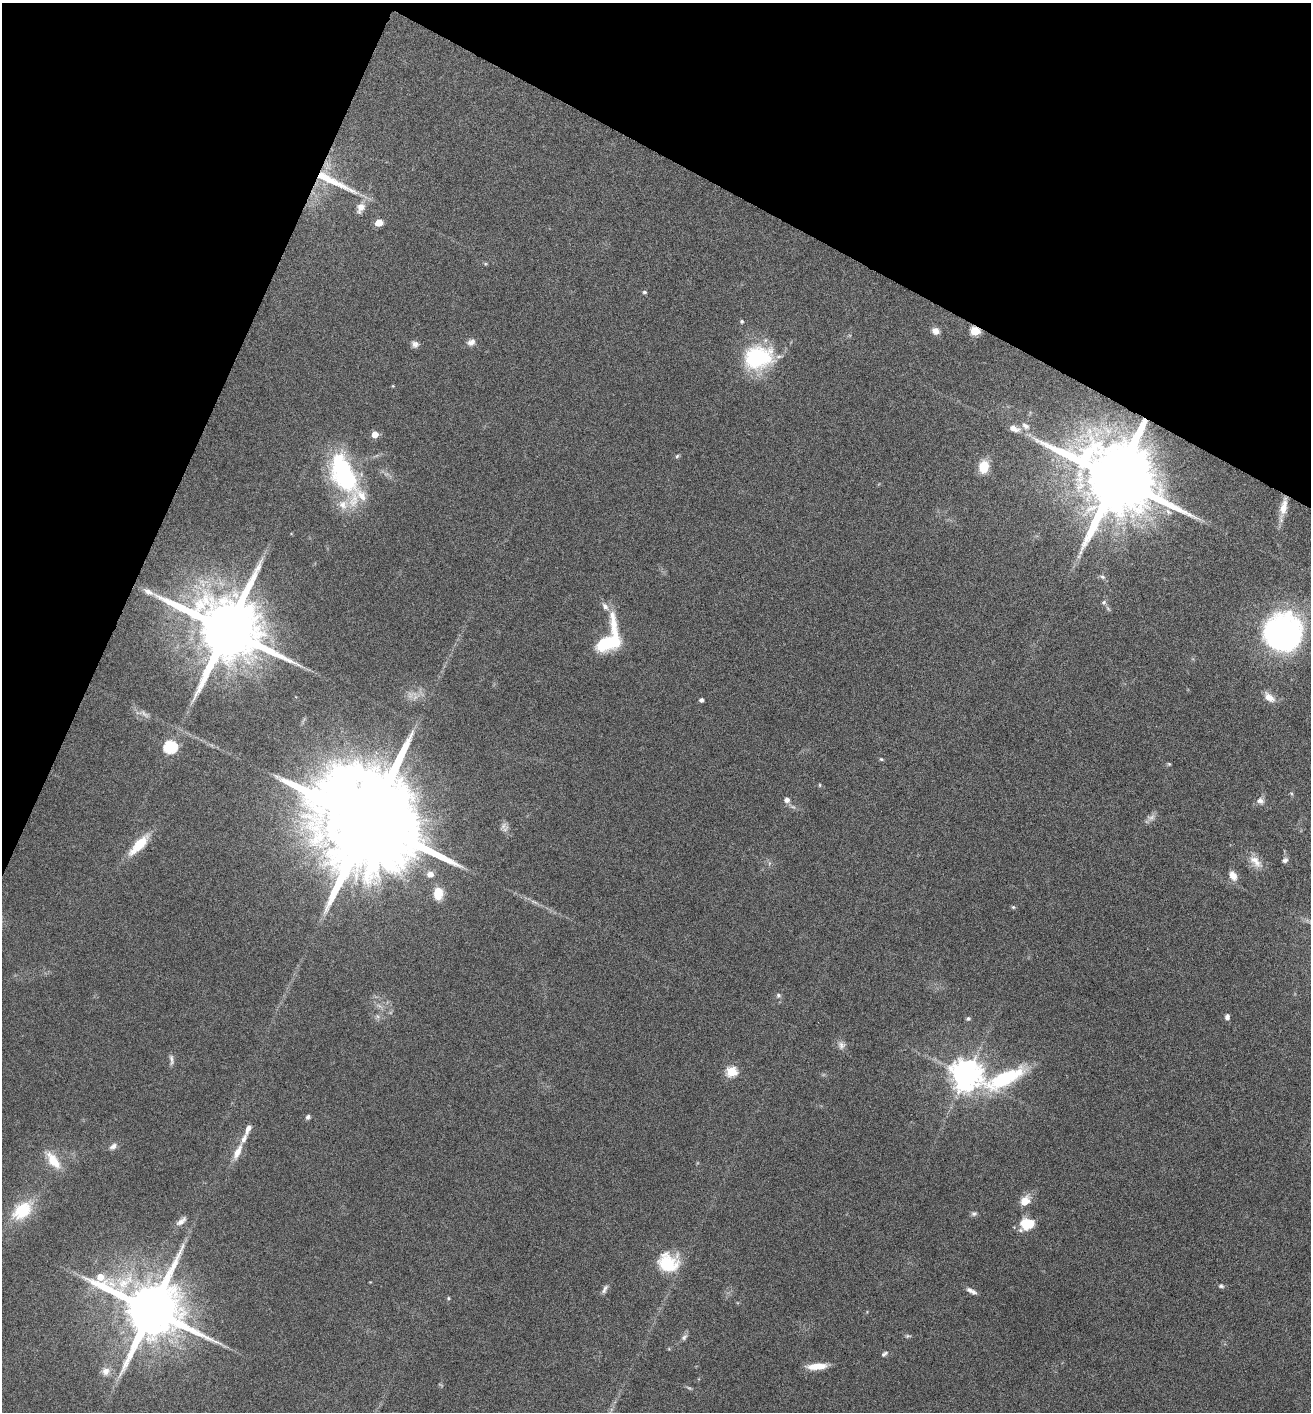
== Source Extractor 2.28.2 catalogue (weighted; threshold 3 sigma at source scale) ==
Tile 2 of 4 x 4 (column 2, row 1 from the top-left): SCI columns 1454-2762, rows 4239-5648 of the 5660 x 5650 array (HDU 1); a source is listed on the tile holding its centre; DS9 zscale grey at full resolution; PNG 1313 x 1414 px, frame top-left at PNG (2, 3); no overlay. Shown black and unused: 22% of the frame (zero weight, under 4 of 8 exposures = <1% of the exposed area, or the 3 px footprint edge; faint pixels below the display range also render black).
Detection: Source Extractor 2.28.2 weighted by HDU 2 'WHT'; one run over the whole footprint, this tile lists its part. Background 0.0556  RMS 0.004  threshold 0.0164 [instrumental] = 3 sigma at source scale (4.09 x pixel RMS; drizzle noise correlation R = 1.36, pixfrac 0.8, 0.05/0.05 arcsec/px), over >= 5 px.
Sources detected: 82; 4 too faint to see at this stretch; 1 inside a brighter object's white glare — not listed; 4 inside a brighter listed object's ellipse — not listed separately; the other 73 listed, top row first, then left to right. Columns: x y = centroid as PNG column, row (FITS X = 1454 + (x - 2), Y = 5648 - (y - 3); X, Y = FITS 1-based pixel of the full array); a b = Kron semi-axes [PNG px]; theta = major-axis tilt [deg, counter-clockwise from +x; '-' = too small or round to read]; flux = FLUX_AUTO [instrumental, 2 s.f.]
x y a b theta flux
333 181 66 9 -26 16
361 207 16 10 62 3.7
379 223 5 5 - 9.5
644 292 5 4 - 0.61
742 321 5 5 - 0.55
935 331 9 7 -31 2.6
975 331 5 5 - 22
471 342 11 8 29 1.9
415 344 10 8 -36 1.5
758 357 33 25 11 32
1025 426 12 7 -38 1.9
1014 429 14 8 -16 2.8
375 434 5 5 - 5
677 456 6 4 45 0.54
984 467 12 9 78 7.4
343 475 51 27 -59 46
1116 478 21 17 -23 6600
1284 507 25 9 79 5.7
1102 577 8 6 -39 0.95
148 592 14 7 -33 2.3
1104 602 8 6 45 0.93
605 607 12 7 -52 2.1
227 630 18 16 -29 4700
1282 634 37 34 27 120
609 639 39 20 68 24
1269 697 14 8 -40 3.7
701 700 4 4 - 1.2
145 714 15 5 -38 1.6
170 747 6 6 - 52
881 759 5 5 - 0.49
1169 764 5 5 - 0.45
820 785 5 3 - 0.38
787 800 6 6 - 1.9
1260 801 10 9 - 1.8
369 821 33 21 -31 17000
503 826 9 6 61 1.3
139 845 33 11 47 9.8
1285 860 8 7 - 1.2
1256 862 23 10 -46 4.4
430 874 9 8 - 2.3
1233 875 11 7 -63 3.4
438 893 11 8 86 9
1013 907 5 5 - 0.52
778 995 6 6 - 0.78
377 1016 7 4 -71 0.72
1227 1017 7 5 84 1.3
968 1018 5 4 - 0.8
841 1045 11 10 - 1.9
171 1059 16 5 -83 1.4
732 1071 5 5 - 28
966 1075 9 9 - 660
1005 1078 67 19 21 35
308 1117 6 5 - 0.9
248 1129 13 6 68 2.1
113 1146 11 7 42 1.6
237 1152 24 8 65 4.5
53 1161 23 10 -54 8
1025 1201 13 9 45 5.2
22 1211 28 18 39 15
974 1214 8 6 2 0.93
181 1221 17 7 39 2.3
1025 1224 12 12 - 8.7
668 1263 24 21 -19 15
1221 1286 8 5 -9 0.81
605 1289 13 5 63 1.3
971 1291 14 5 -27 1.7
448 1298 5 4 - 0.47
151 1310 18 15 -29 3500
908 1336 8 4 2 0.63
684 1337 10 6 46 1.2
884 1354 8 5 36 0.91
817 1366 22 7 4 5.8
106 1371 11 10 - 2.8
Overlapping masked pixels (flux is a lower limit): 3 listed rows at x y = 333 181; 975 331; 1116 478
Isophote crosses this tile's border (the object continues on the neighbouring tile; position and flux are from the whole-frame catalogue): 1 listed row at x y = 1282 634